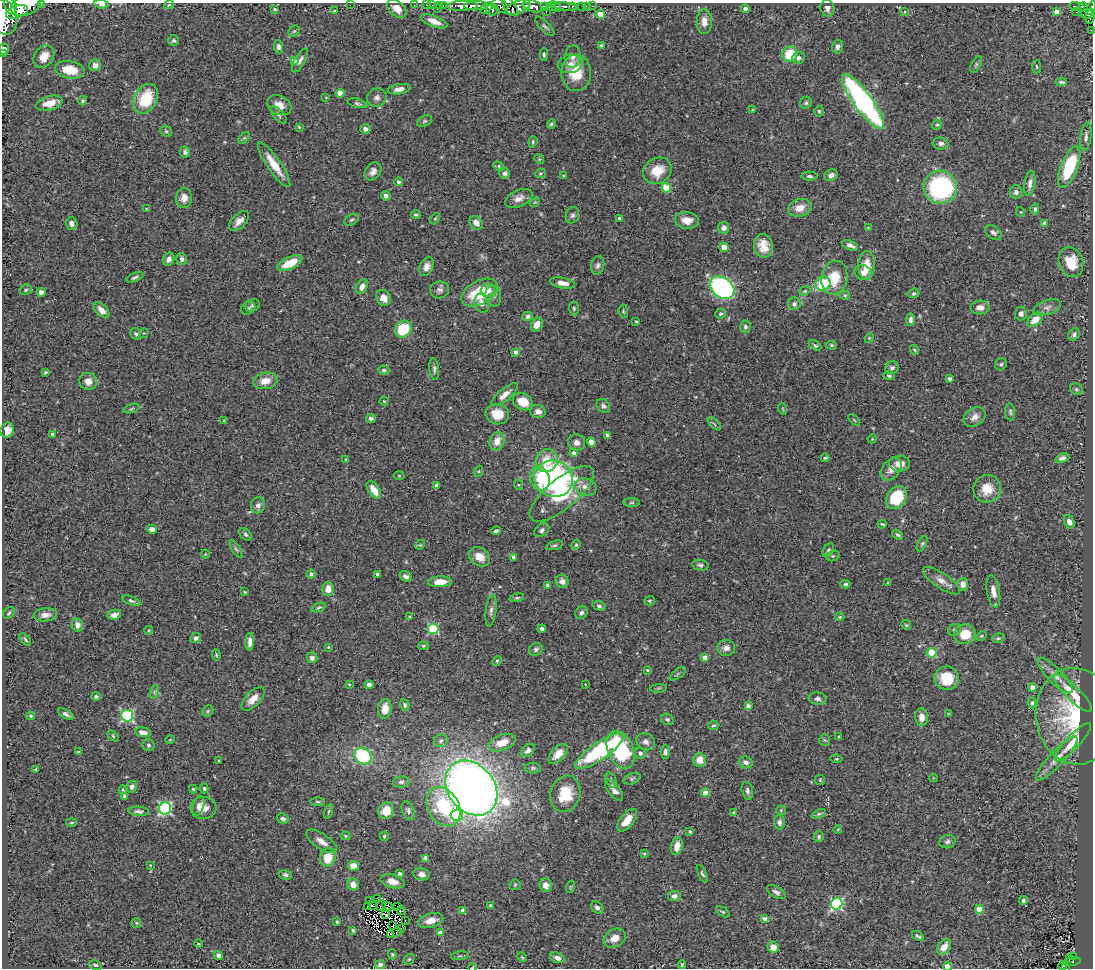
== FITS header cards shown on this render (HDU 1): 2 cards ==
NAXIS1  =                 1091
NAXIS2  =                  966

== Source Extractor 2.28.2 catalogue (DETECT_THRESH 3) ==
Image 1091 x 966 px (HDU 1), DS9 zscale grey, 1 PNG px = 1 image px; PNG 1095 x 970 px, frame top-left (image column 1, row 966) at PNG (2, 3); each listed source drawn as its Kron ellipse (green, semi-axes under 4 px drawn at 4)
Background 1.01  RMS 0.044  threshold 0.132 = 3 sigma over >= 5 px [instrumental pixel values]
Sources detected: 462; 5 with non-positive FLUX_AUTO (blend fragments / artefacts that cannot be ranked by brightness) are neither listed nor drawn; the other 457 listed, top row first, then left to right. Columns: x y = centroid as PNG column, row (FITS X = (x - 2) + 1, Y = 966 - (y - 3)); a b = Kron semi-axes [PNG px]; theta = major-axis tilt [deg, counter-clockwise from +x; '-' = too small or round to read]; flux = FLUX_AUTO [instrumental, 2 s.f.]
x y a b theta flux
41 3 2 2 - 46
101 4 7 4 -6 10
26 5 16 10 23 5500
169 5 5 3 - 2.6
350 5 2 2 - 29
414 5 2 2 - 15
426 5 2 2 - 14
432 5 2 2 - 16
439 5 3 2 - 19
443 5 3 2 - 33
500 5 8 6 -39 770
10 6 9 5 -69 2500
463 6 15 5 2 2200
476 6 12 4 2 2100
526 6 4 3 - 530
533 6 10 5 -15 2700
545 6 4 3 - 390
551 6 5 4 - 870
555 6 6 3 -43 780
564 6 12 3 -8 360
572 6 3 3 - 250
582 6 3 3 - 55
586 6 2 2 - 13
592 6 2 2 - 16
1077 6 8 4 -14 190
510 7 10 5 -55 630
518 7 13 6 22 1300
1083 7 4 3 - 180
487 8 7 4 37 630
827 8 8 7 - 12
1091 8 7 4 61 460
275 9 4 3 - 3.4
397 9 11 7 -39 25
437 9 3 2 - 99
745 9 4 4 - 13
492 10 6 5 - 400
335 11 3 3 - 4
1056 11 4 4 - 26
17 12 11 6 19 3500
546 12 3 2 - 110
904 12 3 3 - 2.4
1076 12 4 3 - 45
600 14 4 4 - 53
1086 14 6 5 - 320
1090 16 8 4 84 390
4 17 18 13 -77 6800
434 21 14 5 -21 27
704 21 12 7 -90 21
545 26 12 5 -46 7.3
1091 30 3 2 - 6.9
294 31 6 5 - 4.9
174 41 5 5 - 6.3
601 46 4 4 - 10
279 47 7 4 -83 9.3
838 47 7 5 77 11
4 49 5 5 - 19
2 54 2 2 - 12
544 54 6 4 -89 5.7
790 54 8 7 - 89
573 56 11 8 79 16
44 57 12 9 52 40
798 58 6 5 - 11
294 60 4 4 - 19
300 60 13 5 60 12
570 64 12 9 10 24
95 65 6 6 - 17
976 65 9 5 64 5.5
1036 67 7 3 -88 4
70 70 15 8 -10 80
576 73 18 15 -89 82
1061 82 6 3 -5 5.7
399 89 11 5 9 17
340 93 4 4 - 42
326 98 2 2 - 2.4
377 98 10 9 - 13
146 99 15 11 63 120
83 101 5 4 - 4.3
863 101 33 9 -54 860
49 103 13 7 16 42
357 103 10 4 -15 6.1
806 103 6 5 - 5.3
279 105 13 9 -28 26
753 110 4 3 - 3.1
819 111 5 4 - 4.1
279 115 11 5 -48 7.8
425 121 8 5 27 5.7
551 124 5 4 - 5
937 125 5 4 - 4.2
299 127 4 3 - 3.5
365 129 5 5 - 13
166 131 6 5 - 4.3
1086 137 14 5 83 13
244 138 7 4 44 4.1
533 142 6 4 70 4.4
941 143 8 6 -4 10
185 152 6 5 - 8.1
539 159 5 4 - 3.8
274 165 26 7 -56 57
499 166 5 4 - 3.9
1069 167 22 8 69 200
373 171 10 7 53 15
657 171 15 12 33 60
505 173 5 5 - 7.7
540 173 5 4 - 4.4
563 175 3 3 - 3.8
831 175 7 5 20 13
810 176 8 4 -2 6.7
398 182 4 4 - 6.7
1030 183 13 5 80 14
940 187 16 16 - 450
666 188 5 4 - 130
1016 192 6 6 - 11
386 196 5 4 - 12
184 198 10 8 82 21
519 198 14 8 24 22
535 202 5 4 - 3.6
800 208 12 8 17 32
146 209 3 2 - 1.9
1035 209 5 3 - 5.3
1021 212 5 3 - 2.5
416 215 5 3 - 4.4
572 215 8 6 72 8
435 219 6 4 52 3.9
619 219 3 3 - 7.5
352 220 8 5 30 5.8
687 220 12 8 -6 37
239 221 12 7 45 19
72 223 6 5 - 12
476 223 7 6 - 22
1045 224 4 4 - 26
724 228 6 5 - 13
868 228 4 4 - 2.6
993 232 9 6 -36 9.6
850 245 8 4 -23 17
763 246 12 9 -79 40
724 247 4 4 - 56
169 259 7 5 59 13
182 259 6 5 - 9.2
1071 262 15 12 -72 67
290 263 13 6 25 74
598 265 9 6 79 10
867 265 14 8 87 47
427 267 10 6 65 20
863 273 9 7 -19 19
135 277 9 3 23 6.5
834 278 17 13 79 75
562 283 12 5 -11 20
823 283 8 7 - 110
362 287 7 5 62 19
722 288 13 10 -36 600
25 290 6 5 - 6.2
439 290 9 8 - 11
488 290 7 6 - 25
805 291 6 4 21 3.7
41 292 4 4 - 14
480 293 20 11 28 140
914 293 5 4 - 5.7
845 295 5 5 - 4
493 296 10 8 -80 14
383 298 8 7 - 21
482 303 10 7 -72 18
794 304 6 6 - 11
253 305 7 6 - 6.8
980 307 9 7 2 19
1047 307 14 7 17 16
248 308 7 6 - 6.5
574 308 7 5 -88 5.2
101 310 9 5 -45 21
623 311 6 4 -84 4.1
720 314 5 4 - 5.5
1021 314 7 6 - 12
528 316 5 4 - 9.1
910 320 6 4 84 9.4
1035 320 9 5 38 39
636 321 3 2 - 3
537 324 7 5 58 31
745 327 6 5 - 5.8
403 329 9 8 - 120
144 333 5 5 - 3.4
136 334 6 5 - 6.6
1074 334 6 5 - 8.2
869 338 5 4 - 2.9
815 345 7 4 -29 4.9
831 345 5 4 - 5.3
914 350 5 3 - 3.2
516 352 4 4 - 9.1
1001 364 6 5 - 5.8
892 368 7 6 - 8.8
434 369 11 5 -85 8.1
384 370 5 4 - 6
45 372 4 3 - 4.6
889 376 6 3 -2 5
950 379 4 3 - 6.2
88 381 9 8 - 22
265 381 12 8 11 32
1076 389 6 5 - 5.3
505 395 16 6 39 23
384 401 4 4 - 4.5
523 402 10 8 -27 50
603 406 7 6 - 9.4
132 409 8 3 19 3.9
783 409 6 3 -71 3
538 411 7 6 - 16
1010 412 8 5 -84 5.8
497 414 12 10 -10 54
975 417 12 8 36 20
371 419 5 4 - 8.9
854 420 7 2 -46 2.7
224 421 4 3 - 2.8
714 424 8 3 -45 4.4
7 430 8 6 75 23
52 434 3 3 - 5.6
607 435 4 3 - 9.5
872 439 4 3 - 2.7
497 441 9 7 69 32
591 442 4 4 - 33
577 443 8 8 - 15
574 453 4 4 - 11
825 458 4 3 - 5.1
1062 458 7 4 19 11
346 459 3 3 - 3.3
547 461 11 10 - 60
900 464 10 8 -2 27
891 469 13 9 52 23
479 471 5 3 - 3.1
399 476 5 3 - 2.8
540 479 12 9 -72 51
554 479 19 18 - 690
436 485 4 3 - 5.4
519 485 5 3 - 2.8
585 487 11 8 -18 20
987 489 14 13 - 56
374 490 10 5 -56 35
561 494 39 15 40 180
896 497 12 9 56 140
632 503 8 4 0 5
258 505 8 7 - 13
1069 522 7 5 -61 13
882 524 4 2 - 3.6
152 529 5 4 - 14
542 530 8 6 38 8.6
496 531 4 3 - 6.3
246 534 7 5 -50 6
898 535 6 4 -37 5.9
922 544 8 4 64 5
420 545 5 4 - 3.4
554 545 8 4 16 5.5
576 545 5 4 - 3.8
236 549 10 4 -58 6.7
828 550 7 5 55 5.7
205 554 4 3 - 2.1
833 556 7 5 18 5.1
480 557 11 8 -35 36
514 557 4 4 - 12
700 565 8 5 -10 7.2
311 574 4 4 - 9.9
377 574 3 3 - 5.5
406 576 6 4 -33 9.6
562 581 6 6 - 11
942 581 22 7 -34 24
440 582 12 5 4 39
888 583 4 2 - 1.9
845 584 5 3 - 5.5
963 584 6 5 - 18
548 585 4 4 - 5.7
328 589 7 6 - 26
993 591 16 6 -80 20
245 592 4 2 - 2.7
517 598 7 4 13 4.8
131 601 9 4 -23 5.9
650 601 5 4 - 4.3
599 606 7 4 -16 6.8
318 608 7 3 23 4.7
491 611 16 5 83 12
9 613 7 5 43 5.5
581 613 7 5 50 8.2
45 615 12 6 6 18
114 615 7 5 12 18
410 617 4 3 - 3.1
840 617 5 3 - 3.7
77 625 6 5 - 20
906 625 5 4 - 3.7
433 629 5 5 - 230
542 629 4 4 - 9.5
149 630 4 3 - 2.2
955 630 7 5 30 7.5
965 634 10 10 - 59
982 636 6 4 28 3.9
196 638 6 5 - 11
998 638 6 4 20 5.3
25 640 7 4 -50 5
250 642 9 4 89 16
423 646 5 4 - 4.1
328 647 3 3 - 2.6
726 648 9 8 - 19
536 649 7 6 - 7.6
932 653 5 5 - 150
216 655 6 4 -82 3.6
705 657 4 4 - 32
312 658 5 5 - 9.4
497 661 5 4 - 3.7
647 670 4 3 - 3.4
678 674 9 2 36 3.9
1055 676 24 7 -45 28
947 678 12 11 - 86
349 684 3 2 - 2.4
585 684 3 2 - 1.7
369 685 4 4 - 13
1033 687 4 4 - 25
658 688 8 3 5 4
154 692 7 4 72 5.7
1073 693 25 7 -45 66
96 696 5 4 - 6.1
253 699 14 7 46 28
818 699 9 6 -7 9.6
1032 703 5 4 - 5.9
405 705 6 4 -75 6.2
748 706 4 4 - 13
385 709 10 6 81 38
208 711 6 5 - 4.6
66 714 9 4 -28 8.8
948 714 3 3 - 2.4
31 716 4 3 - 3.4
127 716 6 5 - 370
1076 716 48 40 -83 310
922 717 9 6 -86 20
667 719 6 5 - 5.9
713 725 5 3 - 4.1
143 732 8 5 -10 18
113 736 6 4 -46 4
839 736 3 2 - 2
170 740 5 3 - 2.2
825 740 5 5 - 4
441 741 7 6 - 7.2
646 742 10 8 -30 14
1073 742 25 7 47 62
502 743 14 8 20 39
149 745 6 6 - 6.3
528 750 8 5 41 10
621 750 20 12 -66 290
599 751 29 8 35 310
78 752 3 3 - 3.2
665 752 7 4 -89 7.9
640 753 6 5 - 9.6
558 754 12 6 47 31
363 756 9 7 -43 250
1057 758 29 7 47 40
837 759 6 4 -9 3.7
218 760 4 2 - 2.2
700 760 7 6 - 33
746 762 7 5 -24 12
533 768 8 5 2 7.1
36 769 3 3 - 3.3
933 778 4 2 - 2
632 779 9 5 22 5.8
611 780 8 5 -69 6.8
820 780 5 5 - 4
401 782 8 5 7 7.7
132 787 6 5 - 10
204 788 5 3 - 3.9
471 788 30 23 -51 3700
193 789 4 4 - 3.7
123 790 4 4 - 3.6
614 790 13 5 -52 15
747 791 9 5 -77 9.2
705 793 4 4 - 42
565 794 18 14 73 81
124 796 4 3 - 5.6
318 802 7 3 -1 4
199 806 10 5 72 11
444 807 21 15 -59 190
165 808 6 6 - 460
203 808 13 11 4 31
781 810 5 5 - 3.7
139 811 10 4 -4 8.8
328 811 7 3 71 4.3
386 811 8 7 - 35
408 811 10 6 -68 8.4
734 813 4 3 - 9.4
819 814 7 4 24 6.3
457 815 6 5 - 230
283 819 6 5 - 9.2
627 820 13 6 51 35
779 822 7 5 -88 9.2
71 823 5 3 - 3.2
838 829 4 3 - 2
690 832 3 3 - 2.9
345 836 5 4 - 3.6
384 836 4 4 - 5
819 837 5 5 - 5.5
322 841 18 7 -34 27
947 842 8 6 14 8.3
677 846 9 5 79 24
644 854 3 3 - 2.8
328 858 9 7 76 62
425 858 4 4 - 21
150 865 3 2 - 1.9
353 866 5 4 - 28
400 874 4 3 - 7.3
421 874 8 6 -12 17
702 874 9 4 -65 5.9
285 875 6 5 - 7.5
392 881 12 6 -15 28
353 884 6 5 - 22
515 885 5 5 - 4.5
546 885 7 6 - 20
570 887 6 4 72 3.1
776 892 10 5 -33 9.3
674 896 6 5 - 12
378 899 2 2 - 2.1
1023 900 4 4 - 6
370 901 2 2 - 1.7
837 904 6 5 - 410
372 905 3 2 - 2.7
381 905 5 2 - 2.7
387 906 5 3 - 2.9
491 906 4 3 - 7.1
368 907 4 3 - 6.5
398 907 2 2 - 0.99
597 908 7 5 -44 10
979 909 4 4 - 70
401 911 4 2 - 0.91
463 911 4 4 - 34
723 912 7 4 -35 5
386 915 4 2 - 3.7
765 919 4 3 - 18
405 920 2 2 - 2.7
431 920 13 7 15 31
337 922 3 3 - 3.8
137 923 5 4 - 3.3
392 926 3 2 - 1.7
401 928 3 2 - 2.2
353 930 4 3 - 4.1
397 932 5 2 - 4.3
440 932 4 4 - 21
391 934 2 2 - 2.8
918 936 6 3 -36 5.8
615 938 11 8 30 29
198 944 4 2 - 2.3
773 947 6 5 - 23
944 947 8 6 52 32
392 954 5 4 - 4.2
218 955 5 4 - 9
460 956 9 3 5 4.1
1073 956 3 2 - 12
522 957 5 3 - 3
557 958 7 5 -19 15
409 959 6 4 42 4.4
1070 959 4 2 - 8.5
1072 962 9 4 10 86
95 965 7 4 -11 5.5
380 965 5 4 - 12
682 965 4 2 - 2.9
947 966 4 4 - 47
1063 966 4 2 - 14
472 967 4 3 - 2.5
1065 967 3 3 - 22
At the frame edge (FLAGS 8, measured only in part): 12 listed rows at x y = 41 3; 101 4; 26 5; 10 6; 1091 8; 4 17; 1091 30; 4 49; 2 54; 947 966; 472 967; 1065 967
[5 non-positive-flux detections neither listed nor drawn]